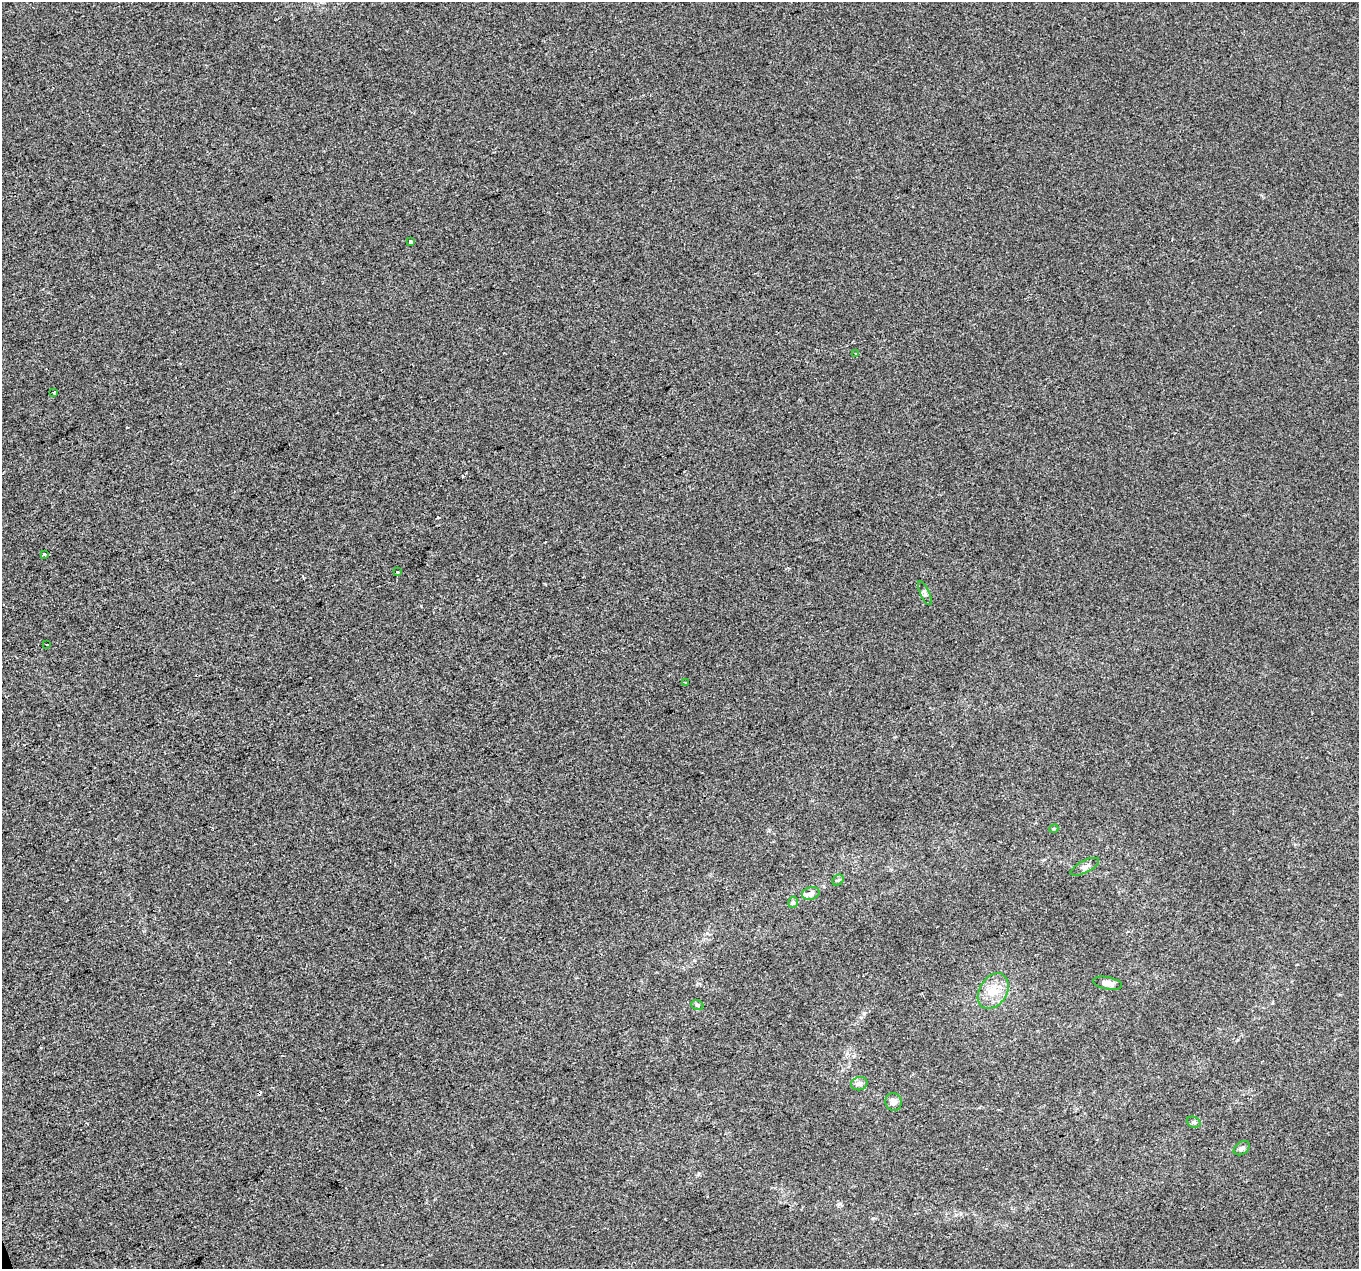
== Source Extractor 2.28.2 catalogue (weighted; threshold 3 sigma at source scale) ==
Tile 7 of 4 x 4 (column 3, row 2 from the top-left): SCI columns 2716-4072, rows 2658-3924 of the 5430 x 5260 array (HDU 1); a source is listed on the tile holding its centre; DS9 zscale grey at full resolution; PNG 1361 x 1271 px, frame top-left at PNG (2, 2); each listed source drawn as its Kron ellipse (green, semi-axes under 4 px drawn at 4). Shown black and unused: <1% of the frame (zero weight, under 2 of 3 exposures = <1% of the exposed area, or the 3 px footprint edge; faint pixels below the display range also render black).
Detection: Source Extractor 2.28.2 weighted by HDU 2 'WHT'; one run over the whole footprint, this tile lists its part. Background -1.98e-04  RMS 0.0056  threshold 0.025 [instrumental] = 3 sigma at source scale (4.5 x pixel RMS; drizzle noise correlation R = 1.50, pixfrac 1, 0.0396/0.0396 arcsec/px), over >= 5 px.
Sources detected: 25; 3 cosmic-ray / hot-pixel residue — neither listed nor drawn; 2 inside a brighter listed object's ellipse — not listed separately; the other 20 listed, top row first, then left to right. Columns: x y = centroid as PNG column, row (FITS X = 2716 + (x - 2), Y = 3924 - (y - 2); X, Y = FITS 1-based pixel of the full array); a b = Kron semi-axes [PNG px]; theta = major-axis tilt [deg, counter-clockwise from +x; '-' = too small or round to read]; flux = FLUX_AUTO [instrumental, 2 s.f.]
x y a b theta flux
411 241 4 3 - 1.5
856 354 3 3 - 2.9
54 393 3 3 - 11
44 554 3 3 - 3
397 572 3 3 - 1.5
925 593 13 4 -65 1.6
47 645 3 3 - 1.7
685 683 4 2 - 0.44
1054 829 4 4 - 0.59
1085 867 16 6 27 2.2
838 880 6 5 - 0.94
811 893 9 6 15 2.1
793 902 6 4 74 0.96
1107 983 15 6 -10 3.3
993 991 19 13 57 9.3
697 1005 6 4 -21 0.94
859 1084 8 6 15 2.1
893 1102 9 8 - 3.2
1194 1122 7 5 -21 0.93
1242 1148 9 6 36 1.8
Unlisted compact peaks at least as high as the median listed source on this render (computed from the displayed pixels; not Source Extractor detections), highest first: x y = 864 1013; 698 1174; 840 1204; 421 606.